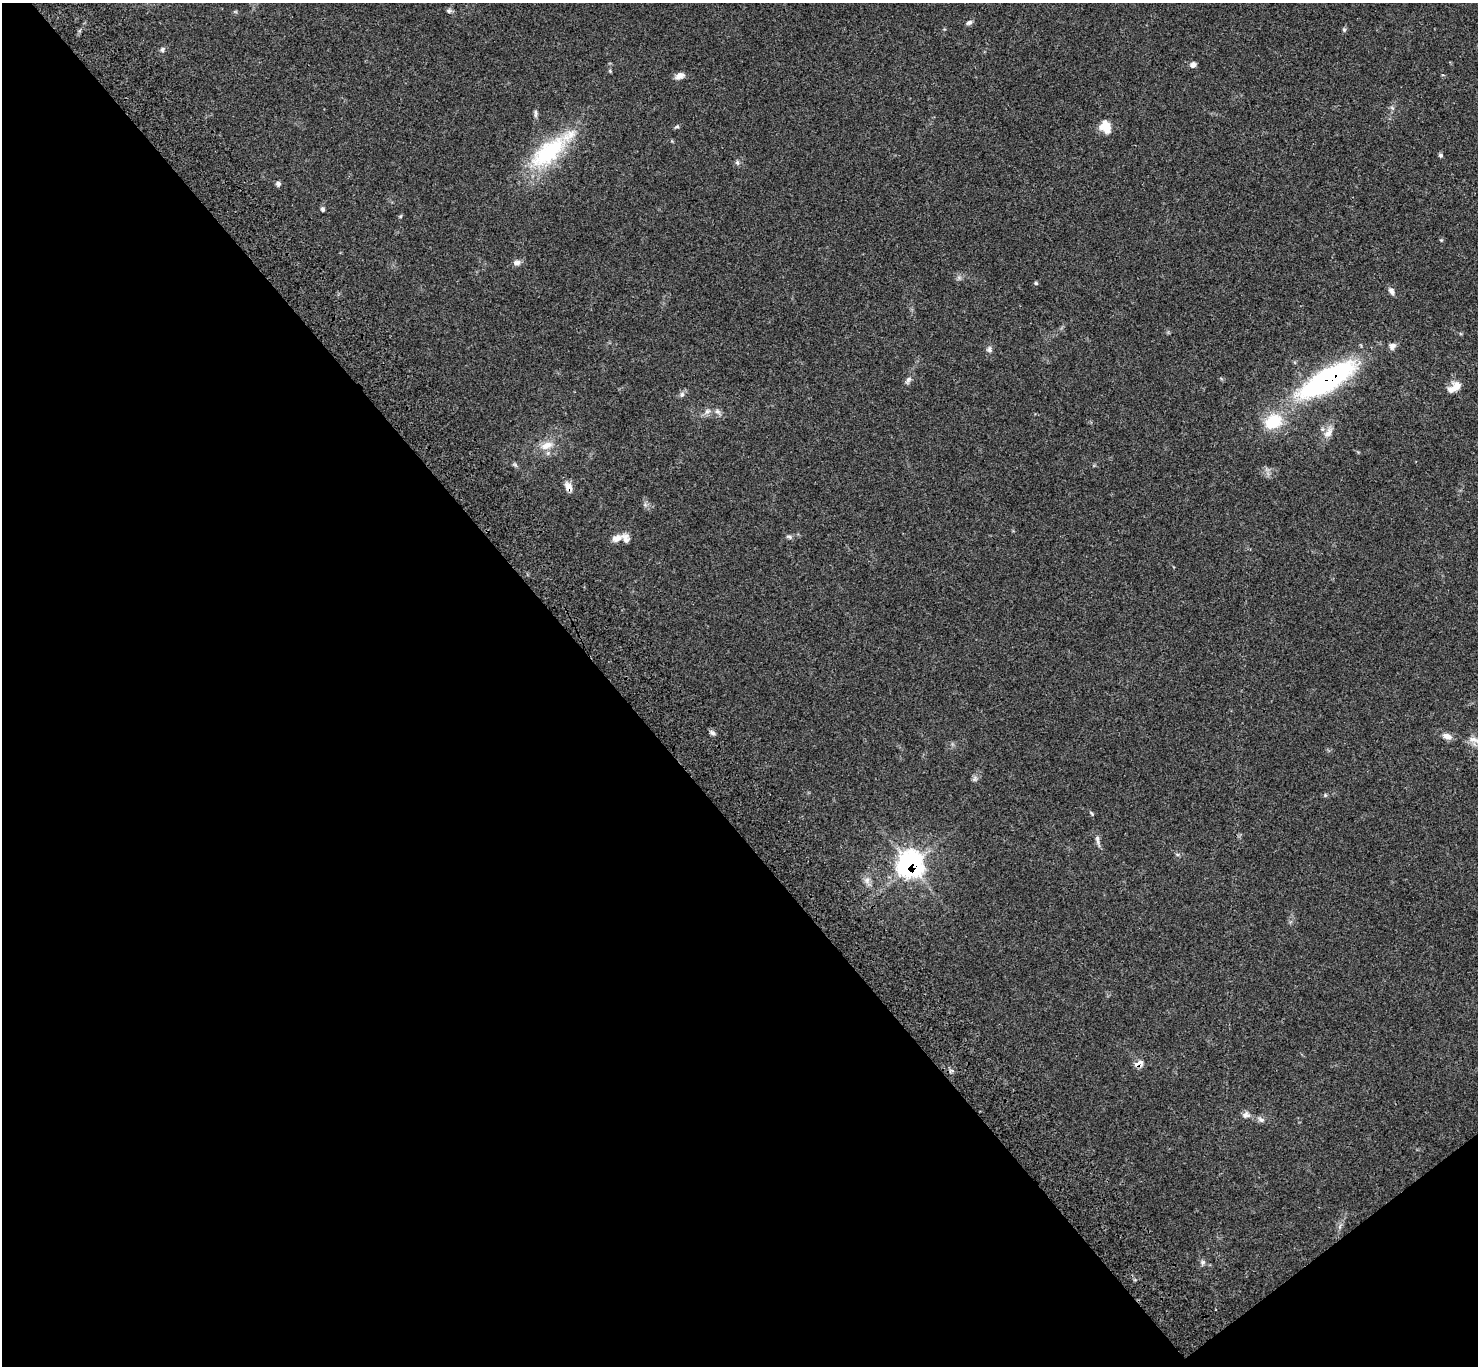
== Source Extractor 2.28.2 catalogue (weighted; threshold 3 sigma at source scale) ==
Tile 14 of 4 x 4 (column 2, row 4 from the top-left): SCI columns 1573-3048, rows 242-1605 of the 6102 x 6074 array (HDU 1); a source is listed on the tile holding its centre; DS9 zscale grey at full resolution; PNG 1480 x 1368 px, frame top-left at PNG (2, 3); no overlay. Shown black and unused: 43% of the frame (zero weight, under 3 of 4 exposures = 6% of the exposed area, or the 3 px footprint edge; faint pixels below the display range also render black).
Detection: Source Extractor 2.28.2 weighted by HDU 2 'WHT'; one run over the whole footprint, this tile lists its part. Background 0.0683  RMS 0.0056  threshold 0.025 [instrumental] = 3 sigma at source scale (4.5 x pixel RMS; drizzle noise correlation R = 1.50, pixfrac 1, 0.05/0.05 arcsec/px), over >= 5 px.
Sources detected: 46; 2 inside a brighter listed object's ellipse — not listed separately; the other 44 listed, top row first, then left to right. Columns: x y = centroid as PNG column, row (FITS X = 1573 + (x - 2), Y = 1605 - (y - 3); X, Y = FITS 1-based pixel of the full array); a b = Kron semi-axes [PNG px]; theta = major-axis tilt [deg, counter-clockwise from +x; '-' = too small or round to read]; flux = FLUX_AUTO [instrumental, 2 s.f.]
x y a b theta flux
448 11 7 5 -1 1.2
969 22 8 6 25 1.4
1344 30 5 5 - 0.84
162 50 7 5 61 1.2
1193 65 7 6 - 2.1
680 76 12 7 22 2.8
536 113 13 4 90 1.5
1105 125 16 12 32 6
677 126 7 4 16 0.85
548 152 60 26 39 45
1440 155 6 5 - 0.92
737 163 7 5 -69 1.1
278 184 7 6 - 1.3
322 209 5 5 - 0.94
1441 240 4 4 - 0.57
517 262 9 6 8 2.1
1036 283 5 4 - 0.66
1391 291 9 6 -59 2.2
1392 346 9 8 - 2.1
989 349 10 5 85 1.6
908 379 9 7 45 1.6
1327 379 58 19 31 110
1454 387 17 9 35 5.9
682 394 8 6 74 1.4
707 412 9 5 22 1.9
717 412 9 5 -37 1.7
1273 421 21 16 27 19
1328 433 17 9 55 4.5
547 445 19 10 20 6.5
568 487 12 8 -52 4
790 537 7 4 -32 1.1
616 538 14 8 22 3.8
712 733 9 5 -43 1.5
1447 736 13 7 -24 3.1
1474 740 20 7 -11 4.5
975 778 7 4 71 1.2
1325 795 5 4 - 0.7
1097 840 13 5 -80 1.9
910 864 13 13 - 150
867 880 8 8 - 2.5
1139 1063 15 8 23 3.3
1246 1115 10 9 - 2.5
1261 1120 10 6 -29 1.9
1203 1262 7 6 - 1.3
Overlapping masked pixels (flux is a lower limit): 4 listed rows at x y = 1327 379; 568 487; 910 864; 1139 1063
Isophote crosses this tile's border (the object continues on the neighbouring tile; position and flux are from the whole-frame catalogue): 1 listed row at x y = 1474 740